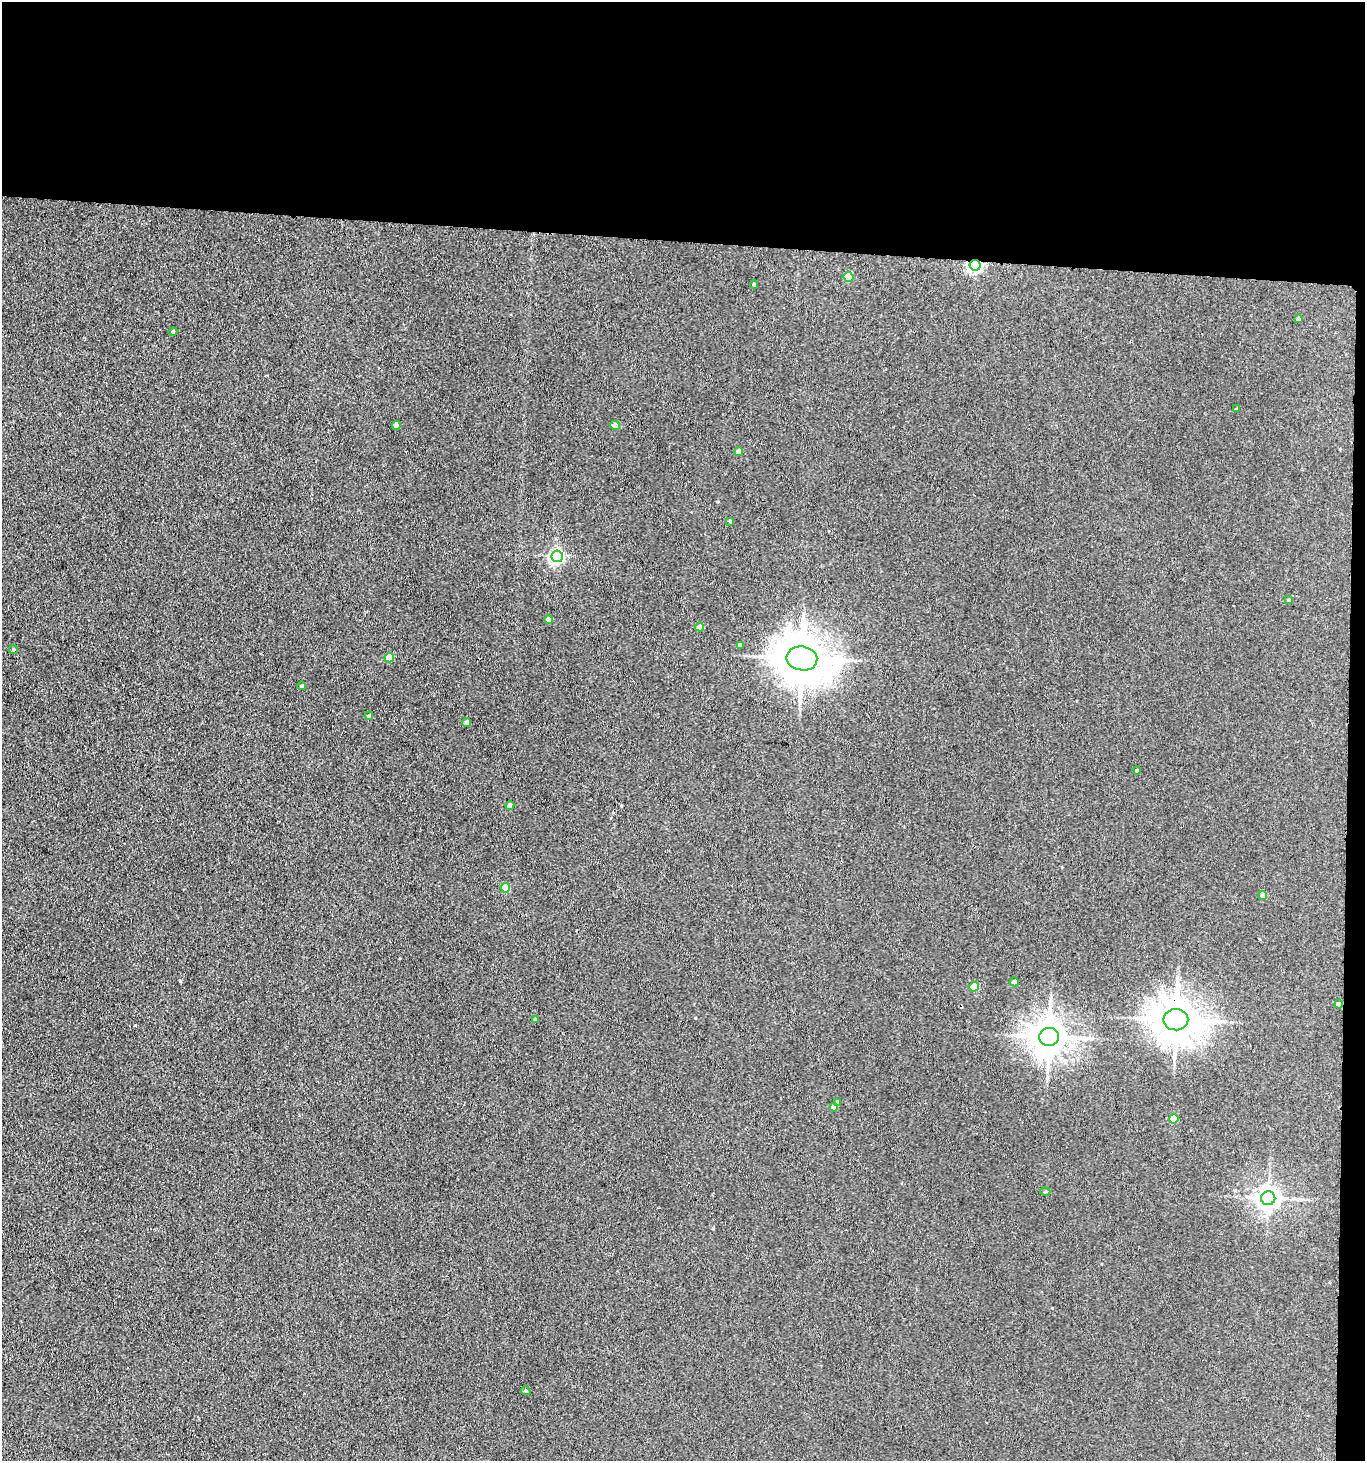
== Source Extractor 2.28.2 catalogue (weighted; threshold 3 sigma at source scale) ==
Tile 3 of 3 x 3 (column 3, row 1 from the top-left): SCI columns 2944-4306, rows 2924-4382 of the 4467 x 4386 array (HDU 1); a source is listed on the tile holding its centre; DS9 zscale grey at full resolution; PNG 1367 x 1463 px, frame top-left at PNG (2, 2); each listed source drawn as its Kron ellipse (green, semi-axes under 4 px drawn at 4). Shown black and unused: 18% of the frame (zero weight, under 3 of 4 exposures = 5% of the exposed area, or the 3 px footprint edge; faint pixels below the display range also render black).
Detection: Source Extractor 2.28.2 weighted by HDU 2 'WHT'; one run over the whole footprint, this tile lists its part. Background 0.0425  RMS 0.0065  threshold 0.0291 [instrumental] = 3 sigma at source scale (4.5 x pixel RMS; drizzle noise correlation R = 1.50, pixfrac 1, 0.05/0.05 arcsec/px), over >= 5 px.
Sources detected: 37; all 37 listed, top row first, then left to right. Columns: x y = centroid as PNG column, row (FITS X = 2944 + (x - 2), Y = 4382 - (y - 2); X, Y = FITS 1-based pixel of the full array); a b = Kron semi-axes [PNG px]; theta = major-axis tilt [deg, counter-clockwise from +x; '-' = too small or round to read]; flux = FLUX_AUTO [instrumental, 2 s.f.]
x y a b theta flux
975 265 5 5 - 120
849 277 5 5 - 15
754 285 4 3 - 0.9
1298 319 4 3 - 1.6
173 332 4 4 - 0.79
1236 409 3 3 - 0.48
615 425 5 4 - 4
396 426 4 4 - 5.7
739 451 4 4 - 4.1
730 521 3 3 - 0.75
557 556 6 6 - 140
1289 600 4 3 - 0.73
549 620 4 4 - 5.4
699 627 4 4 - 4.3
740 645 4 4 - 3.4
14 650 4 4 - 0.86
389 658 4 4 - 14
802 658 15 12 -9 2500
302 686 4 4 - 1.2
369 716 4 3 - 0.81
467 722 4 4 - 1.8
1137 770 4 4 - 0.82
510 805 4 4 - 2.5
505 888 5 4 - 18
1263 896 4 4 - 4.7
1014 982 4 4 - 2.6
974 987 5 5 - 22
1339 1004 4 4 - 3.9
535 1019 3 3 - 1.2
1176 1020 12 10 1 2000
1049 1037 10 9 - 1300
837 1103 4 3 - 1.6
834 1107 4 4 - 3.5
1174 1119 4 4 - 14
1045 1191 5 3 - 0.62
1268 1198 7 7 - 520
526 1391 5 4 - 1.1
Overlapping masked pixels (flux is a lower limit): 4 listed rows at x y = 975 265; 802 658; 1339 1004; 1176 1020
Unlisted compact peaks at least as high as the median listed source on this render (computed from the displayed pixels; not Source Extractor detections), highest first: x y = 180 981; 695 1018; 713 1228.